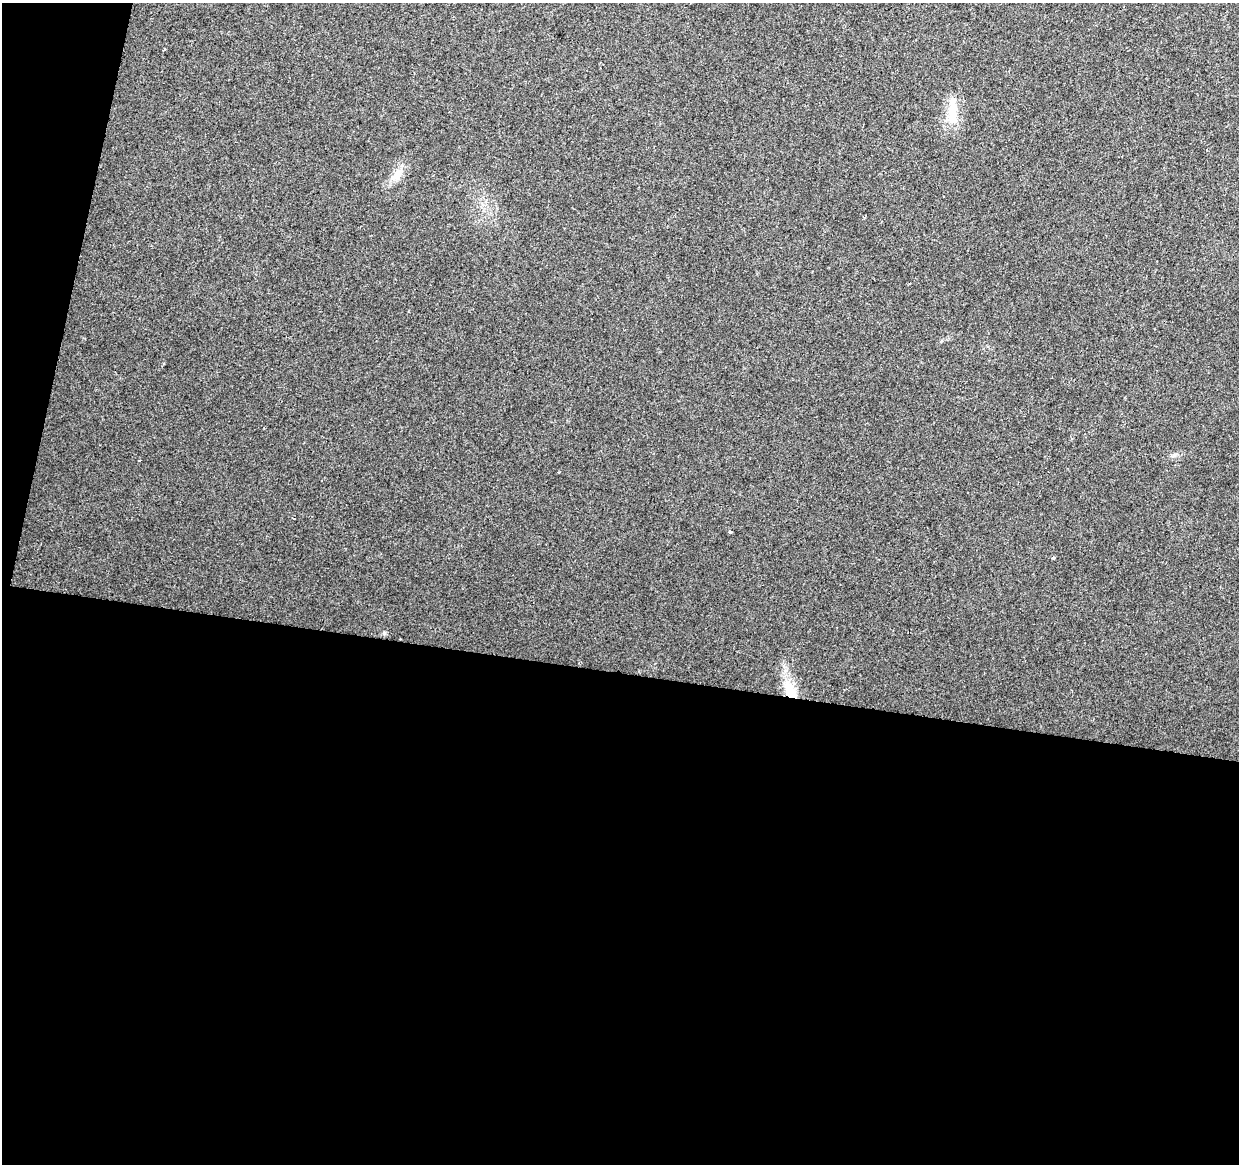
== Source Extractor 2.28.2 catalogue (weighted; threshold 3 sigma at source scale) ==
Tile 13 of 4 x 4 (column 1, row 4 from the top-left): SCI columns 13-1249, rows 286-1447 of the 4961 x 5162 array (HDU 1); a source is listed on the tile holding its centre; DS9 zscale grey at full resolution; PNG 1241 x 1166 px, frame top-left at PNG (2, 3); no overlay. Shown black and unused: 45% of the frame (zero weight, under 2 of 3 exposures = <1% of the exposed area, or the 3 px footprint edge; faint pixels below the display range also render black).
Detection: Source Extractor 2.28.2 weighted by HDU 2 'WHT'; one run over the whole footprint, this tile lists its part. Background 0.0101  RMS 0.0057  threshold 0.0259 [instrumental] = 3 sigma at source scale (4.5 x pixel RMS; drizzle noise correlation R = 1.50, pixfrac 1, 0.0396/0.0396 arcsec/px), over >= 5 px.
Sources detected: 7; all 7 listed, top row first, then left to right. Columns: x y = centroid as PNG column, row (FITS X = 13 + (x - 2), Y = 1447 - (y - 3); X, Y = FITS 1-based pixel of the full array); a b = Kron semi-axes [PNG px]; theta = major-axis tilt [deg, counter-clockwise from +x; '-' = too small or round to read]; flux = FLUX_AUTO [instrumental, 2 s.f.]
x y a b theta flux
953 112 40 12 90 13
397 175 15 10 81 5.5
139 460 3 2 - 0.46
730 532 3 3 - 1.9
1054 558 4 3 - 0.78
384 633 6 4 72 0.75
790 691 23 13 -67 15
Overlapping masked pixels (flux is a lower limit): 1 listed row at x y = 790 691